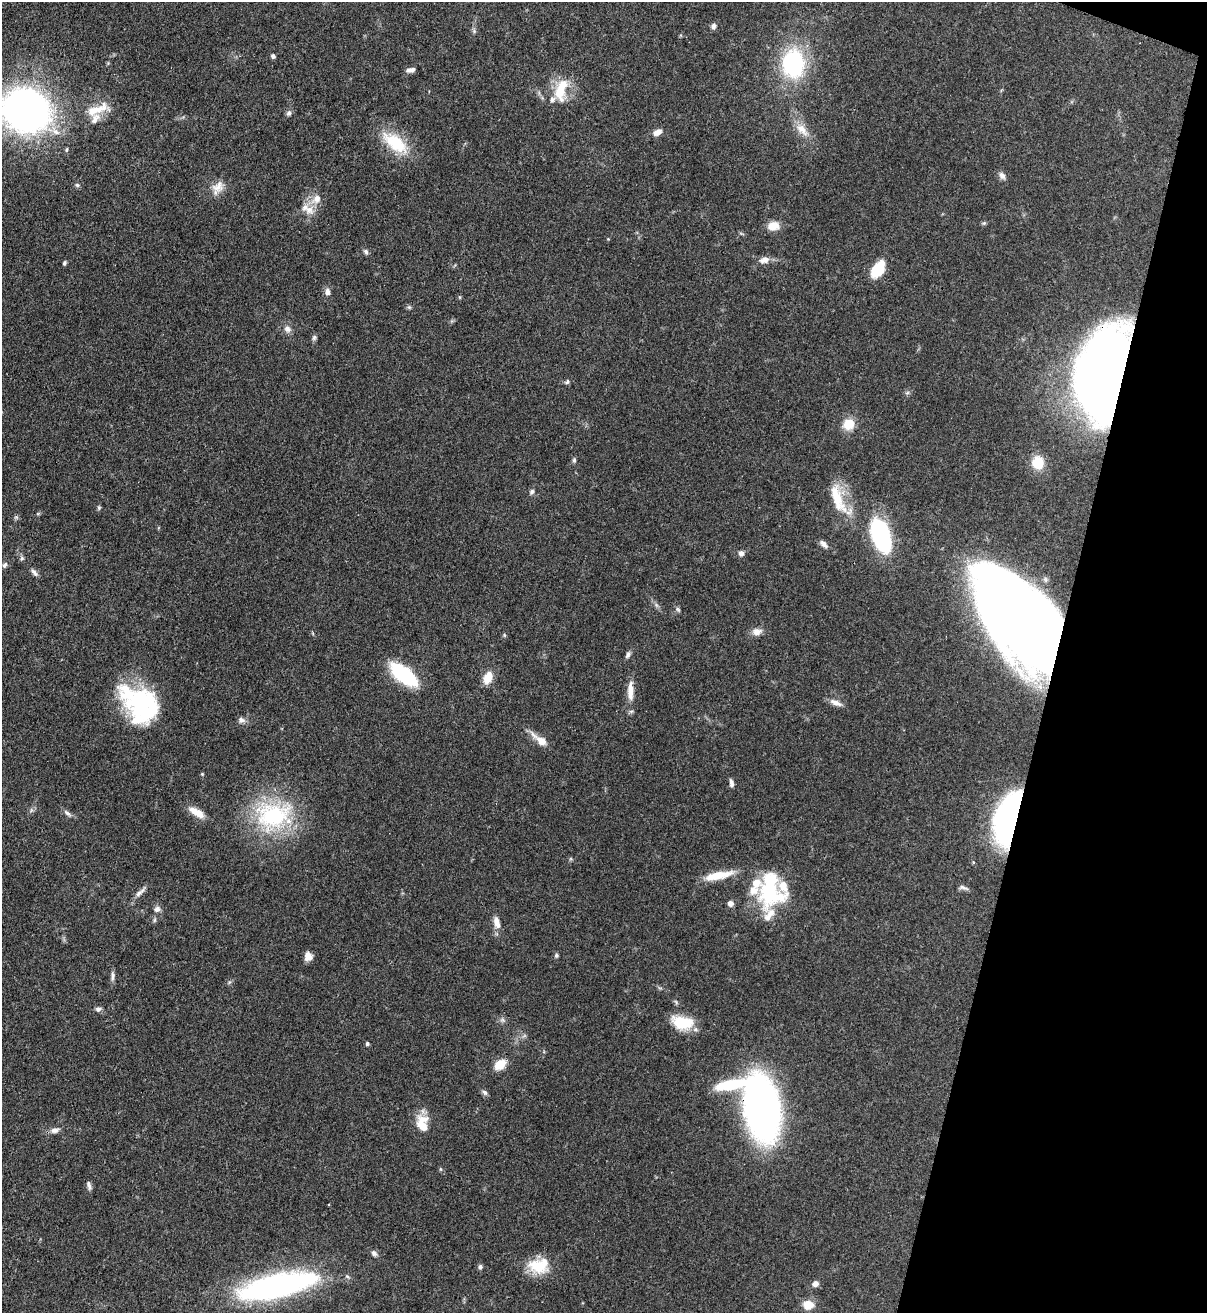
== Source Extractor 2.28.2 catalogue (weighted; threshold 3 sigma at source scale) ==
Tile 8 of 4 x 4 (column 4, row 2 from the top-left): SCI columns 3842-5046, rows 2653-3963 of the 5389 x 5307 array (HDU 1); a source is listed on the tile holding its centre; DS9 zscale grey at full resolution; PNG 1209 x 1315 px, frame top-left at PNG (2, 2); no overlay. Shown black and unused: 13% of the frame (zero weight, under 3 of 4 exposures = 7% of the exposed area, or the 3 px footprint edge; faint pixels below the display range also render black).
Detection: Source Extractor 2.28.2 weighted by HDU 2 'WHT'; one run over the whole footprint, this tile lists its part. Background 0.0823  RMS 0.0039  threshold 0.0174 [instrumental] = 3 sigma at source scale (4.5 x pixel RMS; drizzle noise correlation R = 1.50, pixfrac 1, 0.05/0.05 arcsec/px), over >= 5 px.
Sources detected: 100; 8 inside a brighter listed object's ellipse — not listed separately; the other 92 listed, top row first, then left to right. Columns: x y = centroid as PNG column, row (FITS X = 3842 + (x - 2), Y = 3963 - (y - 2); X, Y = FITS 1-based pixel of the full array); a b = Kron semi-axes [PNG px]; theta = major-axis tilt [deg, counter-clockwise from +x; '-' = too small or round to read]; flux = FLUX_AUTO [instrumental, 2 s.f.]
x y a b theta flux
713 26 8 6 84 1.2
474 31 6 5 - 0.7
273 56 4 4 - 1.1
793 63 27 21 89 43
411 70 12 6 11 1.7
561 90 34 16 78 11
97 109 39 13 18 10
26 110 32 28 -21 250
289 113 7 6 - 1
802 129 23 10 -44 5.2
55 131 17 8 -41 3.7
657 132 11 7 29 2.5
395 143 40 18 -37 16
1002 176 11 7 -59 1.7
77 185 6 5 - 0.7
218 187 18 14 43 4.5
316 199 17 11 41 4.1
309 209 16 12 -57 4.7
984 223 7 5 11 0.58
773 226 13 10 10 5
366 252 8 6 -59 0.92
764 260 15 9 12 2.7
64 263 6 4 68 0.68
878 269 19 10 55 12
327 292 9 7 -87 1.8
459 297 5 3 - 0.4
409 307 6 5 - 0.62
287 329 11 8 -33 2
314 338 8 6 60 0.86
1105 375 78 38 79 410
567 382 7 6 - 0.83
907 393 6 4 19 0.64
848 424 14 12 35 6.3
574 460 7 5 90 0.74
1038 463 14 13 - 8.6
532 492 8 6 60 0.95
838 499 50 16 -63 14
99 508 6 5 - 0.58
881 536 31 15 -73 49
824 544 13 7 -44 1.8
741 553 6 6 - 1.6
22 558 5 5 - 0.78
5 565 9 6 59 1
34 572 12 5 -50 1.4
656 605 7 4 -71 0.8
678 609 8 5 -49 0.8
1019 619 88 46 -54 570
757 632 13 9 7 2.8
504 635 5 4 - 0.49
628 655 10 5 68 1.1
404 675 26 12 -37 36
488 678 15 10 69 5.1
630 691 28 8 88 5.1
836 703 17 6 -23 2.5
143 705 39 35 -82 48
241 720 9 8 - 1.6
540 740 23 8 -37 5.1
202 774 4 4 - 0.36
731 783 10 5 -80 1.5
197 812 21 8 -32 5.1
67 813 13 5 -39 1.4
273 815 52 39 6 44
1007 818 49 20 74 94
718 875 39 10 12 8.8
963 888 14 5 -17 1.3
770 891 39 26 77 29
140 893 17 6 41 2
730 903 6 6 - 2
157 909 8 7 - 1.7
154 920 6 4 88 0.63
497 922 17 8 -76 3.2
556 955 5 5 - 0.64
308 956 9 8 - 3
113 976 13 5 86 1.4
98 1009 8 6 21 1.2
502 1020 7 6 - 1
682 1023 26 15 -12 12
367 1043 4 4 - 0.75
500 1064 15 10 37 5.3
730 1085 37 11 11 18
485 1092 8 6 -46 1.1
762 1108 42 21 -80 260
422 1124 20 13 -80 8.1
54 1130 11 7 9 2
440 1169 6 3 -71 0.46
89 1185 11 5 -71 1.2
374 1253 9 7 -44 1.3
539 1266 26 18 2 12
480 1267 6 6 - 0.92
815 1284 7 7 - 1.9
278 1285 82 23 12 100
808 1305 13 10 -1 4.7
Overlapping masked pixels (flux is a lower limit): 4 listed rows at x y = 1105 375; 1019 619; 1007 818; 762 1108
Isophote crosses this tile's border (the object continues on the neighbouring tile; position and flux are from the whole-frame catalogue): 1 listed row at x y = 26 110